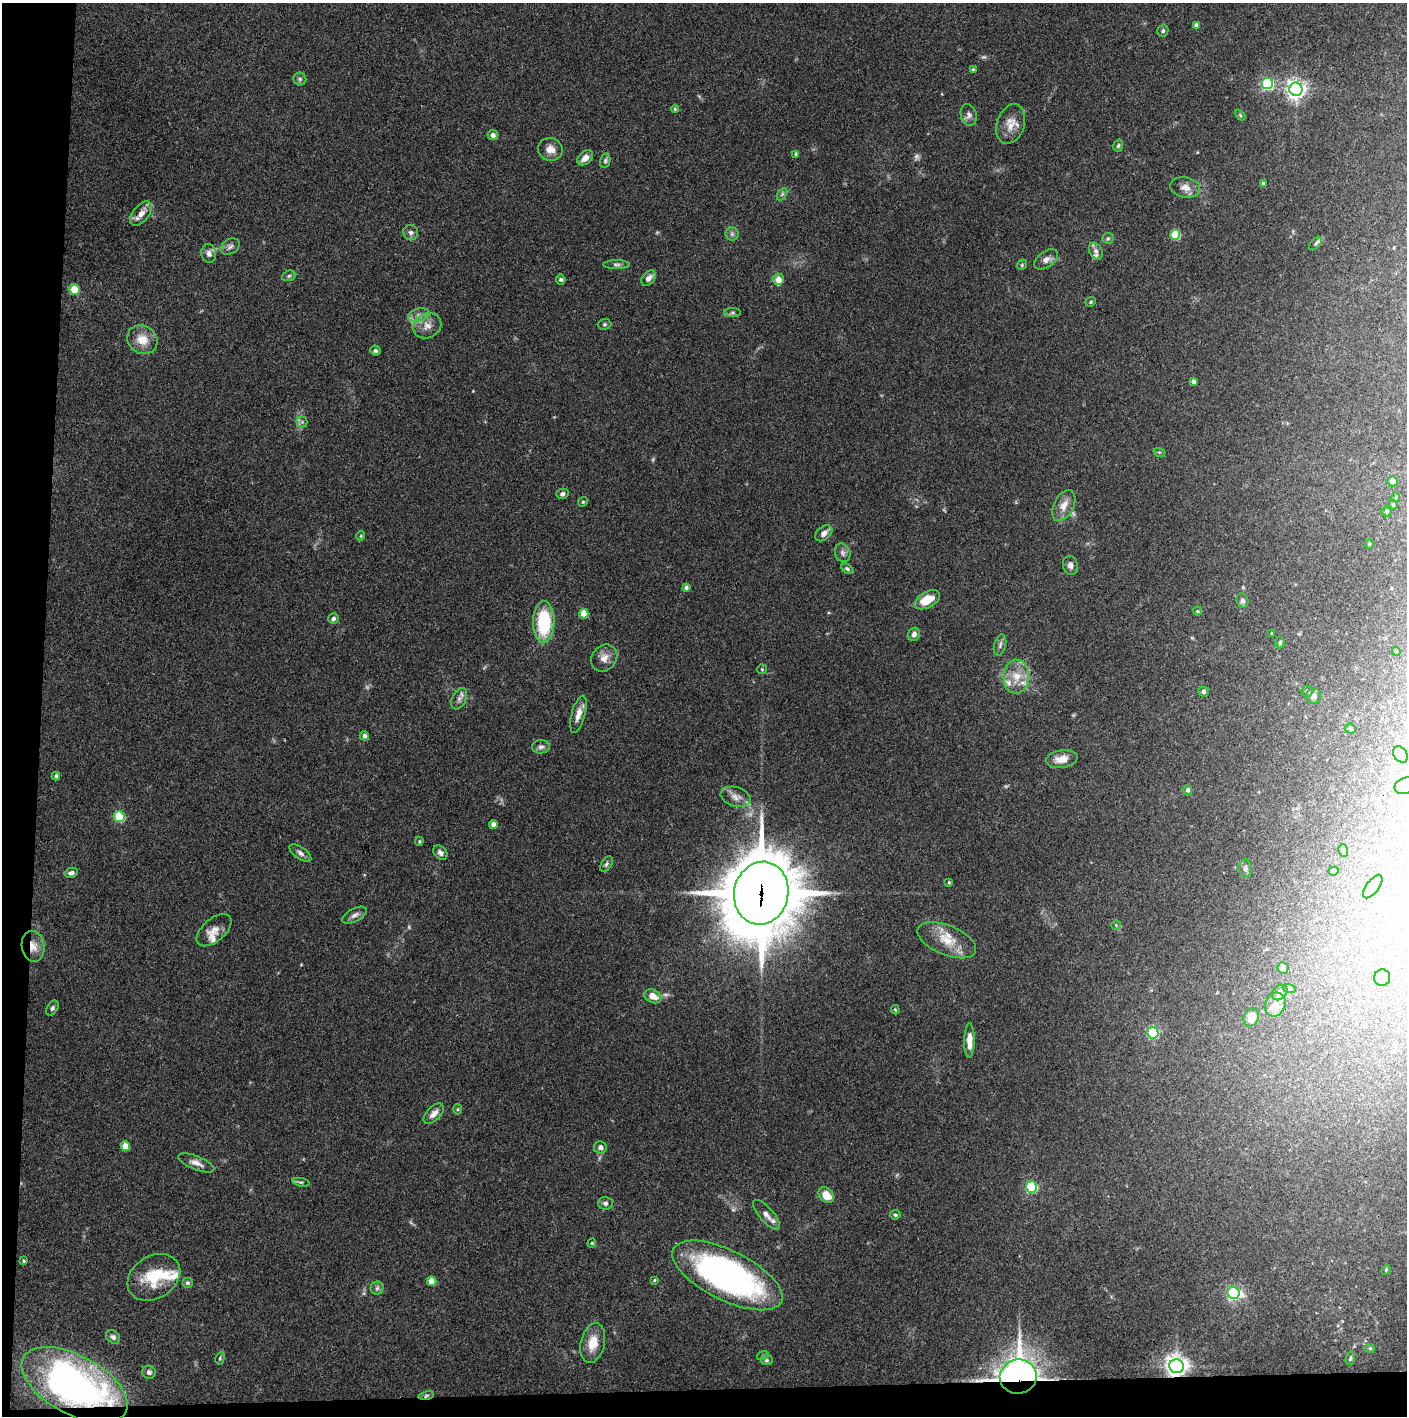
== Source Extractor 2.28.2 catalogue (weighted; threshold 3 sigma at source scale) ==
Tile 7 of 3 x 3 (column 1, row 3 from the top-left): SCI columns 2-1406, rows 1-1414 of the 4221 x 4244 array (HDU 1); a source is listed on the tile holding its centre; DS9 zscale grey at full resolution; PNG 1409 x 1418 px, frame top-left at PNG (2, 3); each listed source drawn as its Kron ellipse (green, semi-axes under 4 px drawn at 4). Shown black and unused: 5% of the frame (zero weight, under 3 of 4 exposures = <1% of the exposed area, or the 3 px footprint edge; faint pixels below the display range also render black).
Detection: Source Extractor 2.28.2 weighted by HDU 2 'WHT'; one run over the whole footprint, this tile lists its part. Background 0.0746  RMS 0.0055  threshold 0.0249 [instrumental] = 3 sigma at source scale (4.5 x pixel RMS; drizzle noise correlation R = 1.50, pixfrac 1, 0.05/0.05 arcsec/px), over >= 5 px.
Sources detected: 161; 3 too faint to see at this stretch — neither listed nor drawn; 8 inside a brighter listed object's ellipse — not listed separately; the other 150 listed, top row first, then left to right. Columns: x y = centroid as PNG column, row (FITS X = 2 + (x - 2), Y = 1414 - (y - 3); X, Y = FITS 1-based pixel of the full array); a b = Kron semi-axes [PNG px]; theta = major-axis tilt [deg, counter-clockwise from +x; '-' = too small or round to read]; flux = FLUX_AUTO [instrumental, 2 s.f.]
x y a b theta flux
1196 25 4 4 - 1.8
1163 31 6 5 - 1.1
973 70 4 3 - 1.3
300 79 6 6 - 1.1
1267 83 6 5 - 72
1296 89 6 6 - 290
675 109 4 4 - 0.67
969 115 11 8 -75 2.2
1240 115 6 4 -46 0.65
1011 124 20 13 72 7.3
493 135 5 5 - 2.2
1118 146 6 4 73 0.88
550 149 12 11 - 4.6
796 154 4 4 - 1.4
585 158 9 6 43 3.8
605 161 7 5 77 1.1
1263 184 4 3 - 1.7
1185 188 15 10 -10 4.4
782 194 7 4 56 0.97
141 214 14 8 52 4.7
411 233 7 7 - 2.2
732 234 6 6 - 1.6
1175 235 5 5 - 31
1108 238 6 5 - 0.96
1315 244 8 5 46 1.2
230 247 10 7 32 2
1096 251 9 6 -62 1.8
209 253 9 7 -77 2.8
1046 259 13 8 36 2.9
616 264 13 4 0 1.5
1022 265 5 4 - 0.69
289 276 7 5 22 1
648 278 9 6 47 3.1
561 279 5 4 - 1.2
778 279 6 5 - 6
74 289 5 5 - 10
1091 302 5 4 - 0.74
732 313 8 4 0 1.1
419 315 11 6 15 3.1
604 324 7 5 2 0.89
427 326 14 12 29 5.6
142 340 16 13 -33 8.8
375 351 5 5 - 1.3
1193 381 4 4 - 1.9
302 422 5 5 - 1.2
1159 452 6 3 -17 0.65
1393 481 5 5 - 3.2
562 494 6 5 - 1.6
1396 497 5 3 - 0.46
583 502 5 4 - 0.79
1393 505 5 5 - 0.68
1064 506 16 10 62 5.9
1387 511 5 4 - 1.1
824 533 10 6 40 2.7
361 536 5 4 - 0.6
1369 544 5 4 - 0.63
843 553 9 7 -66 2.1
1070 565 9 7 -77 2.1
847 569 7 4 -37 1
686 587 4 4 - 1.2
927 600 14 8 28 12
1242 601 7 5 -69 1.5
1197 611 4 4 - 0.59
584 614 5 4 - 14
333 619 5 5 - 1.2
544 622 21 10 89 35
914 634 7 5 72 2.5
1272 634 3 3 - 0.74
1280 643 6 4 86 0.93
1000 645 10 6 75 1.8
1396 651 4 3 - 0.77
604 658 14 12 50 4.7
762 669 5 5 - 0.66
1016 677 17 13 88 9.3
1307 691 6 5 - 1.1
1203 692 5 5 - 1.4
1313 696 8 7 - 2.2
459 699 11 7 64 2.5
578 714 19 7 75 4.7
1350 729 5 5 - 1.1
364 736 4 4 - 1.7
541 747 9 6 5 1.8
1400 754 9 6 -56 1.8
1062 759 16 9 8 6
56 776 4 4 - 0.95
1405 786 11 8 23 3.9
1188 790 5 4 - 1.6
736 797 15 9 -17 3.9
119 817 5 5 - 36
493 824 4 4 - 3.1
419 841 4 3 - 0.54
1343 850 6 5 - 0.88
300 853 12 6 -35 2.1
440 853 8 6 -47 1.9
606 864 8 5 59 1.2
1245 868 9 6 -88 1.8
1333 871 5 4 - 1
71 873 6 5 - 1.7
949 882 4 3 - 0.78
1373 887 14 6 54 2.8
761 893 32 27 77 4500
355 915 13 6 28 2.4
1116 925 5 4 - 0.7
214 930 21 11 41 5.7
947 940 31 15 -22 13
33 946 15 11 -80 6.6
1283 968 6 5 - 1.9
1382 978 8 8 - 3.3
1289 988 6 4 -18 0.84
1280 992 9 6 44 2
653 996 9 6 -27 5.5
1275 1004 12 10 65 5.1
52 1008 8 5 58 1.2
895 1010 4 3 - 0.53
1251 1017 9 7 65 6.4
1153 1033 5 5 - 69
969 1041 17 5 89 5.1
458 1109 5 3 - 0.64
434 1114 12 7 46 4.1
125 1146 5 4 - 11
601 1147 6 6 - 2.3
196 1163 19 7 -22 3.8
301 1182 9 3 -12 0.93
1032 1187 5 5 - 65
826 1195 9 6 -44 8
605 1203 7 6 - 1.6
766 1215 19 7 -49 3.3
895 1215 5 4 - 0.86
592 1243 4 4 - 0.63
24 1261 4 3 - 0.77
1386 1270 5 4 - 0.61
727 1275 60 25 -26 180
154 1277 28 21 32 23
654 1280 4 3 - 0.63
432 1281 5 4 - 8.7
187 1283 5 5 - 0.97
377 1288 6 6 - 1.4
1234 1293 6 6 - 100
113 1337 8 6 -42 1.7
593 1343 20 12 78 10
1370 1348 5 4 - 0.7
763 1355 6 4 20 0.71
220 1358 6 4 79 0.81
1350 1358 7 4 77 0.92
767 1360 6 5 - 1.1
1177 1366 7 7 - 410
149 1372 7 6 - 1.6
1018 1377 18 17 - 860
75 1385 58 29 -28 140
426 1395 8 4 10 0.98
Overlapping masked pixels (flux is a lower limit): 6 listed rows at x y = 761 893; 33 946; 1177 1366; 1018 1377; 75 1385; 426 1395
Isophote crosses this tile's border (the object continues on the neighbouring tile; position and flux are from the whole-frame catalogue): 1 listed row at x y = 1405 786